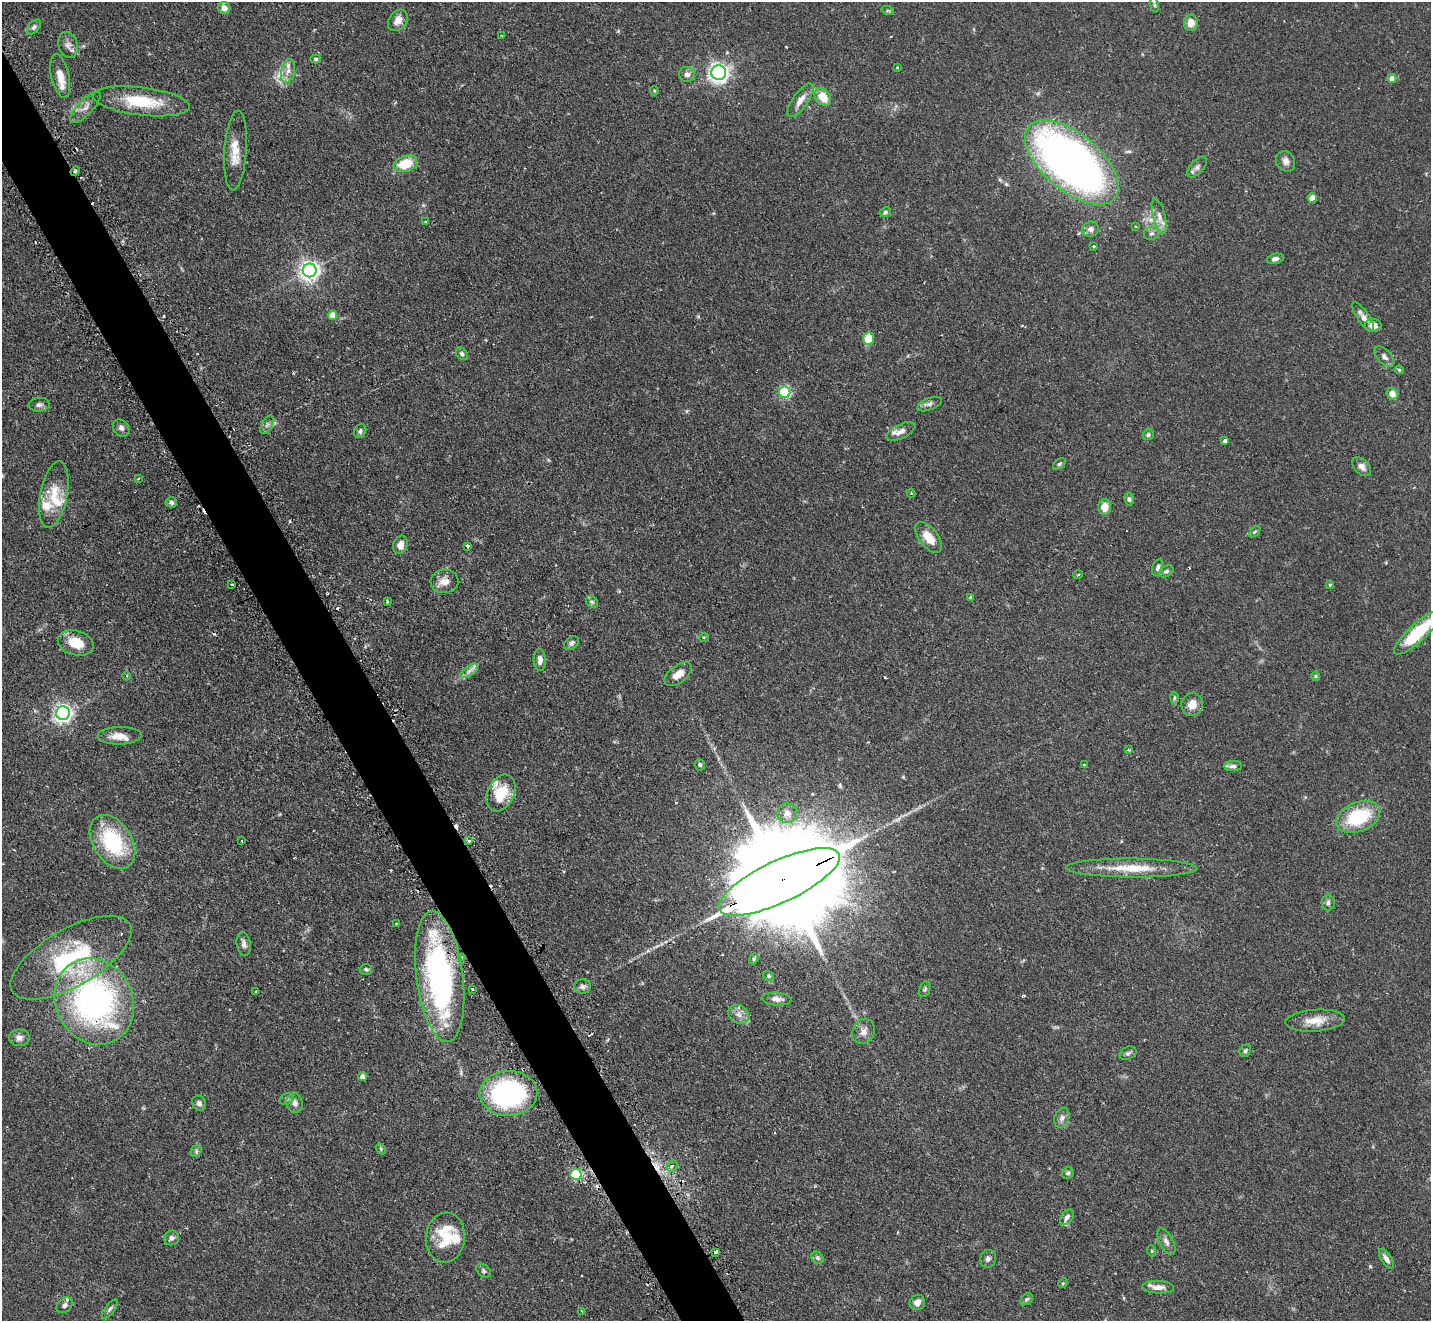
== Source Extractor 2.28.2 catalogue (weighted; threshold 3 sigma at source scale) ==
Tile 11 of 4 x 4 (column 3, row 3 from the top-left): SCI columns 2884-4312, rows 1627-2945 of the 5770 x 5755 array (HDU 1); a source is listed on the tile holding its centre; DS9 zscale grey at full resolution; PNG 1433 x 1323 px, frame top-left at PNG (2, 2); each listed source drawn as its Kron ellipse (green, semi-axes under 4 px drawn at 4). Shown black and unused: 4% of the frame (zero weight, under 2 of 3 exposures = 3% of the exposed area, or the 3 px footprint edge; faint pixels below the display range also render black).
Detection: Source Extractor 2.28.2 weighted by HDU 2 'WHT'; one run over the whole footprint, this tile lists its part. Background 0.103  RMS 0.0054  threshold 0.0241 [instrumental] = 3 sigma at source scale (4.5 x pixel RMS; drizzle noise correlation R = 1.50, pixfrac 1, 0.05/0.05 arcsec/px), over >= 5 px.
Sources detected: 174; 13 cosmic-ray / hot-pixel residue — neither listed nor drawn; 13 inside a brighter listed object's ellipse — not listed separately; the other 148 listed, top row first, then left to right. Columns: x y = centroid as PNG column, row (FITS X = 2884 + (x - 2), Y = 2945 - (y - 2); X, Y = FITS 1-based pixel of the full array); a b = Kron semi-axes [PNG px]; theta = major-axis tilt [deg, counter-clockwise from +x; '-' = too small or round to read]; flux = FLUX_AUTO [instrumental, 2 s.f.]
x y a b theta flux
1154 5 8 4 -81 0.78
224 8 6 6 - 3.9
888 11 6 4 -19 0.64
398 20 11 9 51 4.2
1191 23 8 7 - 5.2
34 27 9 5 50 1.2
502 36 4 2 - 0.4
68 45 13 9 -75 3.1
316 59 5 4 - 0.82
897 67 3 3 - 0.94
288 71 12 6 78 3.4
719 73 7 7 - 210
687 74 8 7 - 2.5
60 76 22 9 -77 6.5
1392 78 4 4 - 4.9
654 91 5 3 - 0.52
823 97 10 7 -49 8.8
800 100 20 7 55 4.7
141 101 49 14 -7 24
85 107 20 7 46 3.7
235 151 40 11 86 9.2
1286 161 11 9 -57 2.8
1072 162 56 28 -40 360
405 164 12 8 19 15
1197 167 12 6 49 2.2
75 171 5 4 - 0.81
1312 198 4 4 - 6.9
885 212 6 4 28 0.98
1159 216 18 6 -76 3.6
425 222 4 3 - 0.4
1136 226 3 3 - 0.94
1091 229 8 7 - 2.4
1151 233 7 6 - 1.6
1094 246 3 3 - 3.6
1275 259 8 5 14 1.7
310 270 7 7 - 290
332 315 5 4 - 6.5
1363 317 17 6 -55 3.4
1373 325 8 6 -5 3.9
868 338 6 5 - 13
462 354 7 5 -49 1.5
1384 357 12 7 -46 2
1399 370 4 4 - 0.63
785 392 6 5 - 71
1392 394 6 5 - 5.1
929 404 13 5 22 1.9
39 405 10 7 3 1.8
267 425 10 5 63 1.6
121 428 9 7 -51 1.8
360 431 7 6 - 1.3
901 431 15 7 26 2.9
1148 435 6 5 - 1.1
1225 441 4 3 - 1.3
1059 464 7 4 36 0.86
1362 467 11 7 -45 2.9
138 479 4 3 - 0.62
911 493 4 4 - 0.54
54 494 34 13 79 14
1129 499 6 4 -81 1.2
171 502 6 5 - 1.1
1105 507 8 6 88 6.3
1255 532 7 4 44 0.78
929 537 18 9 -51 9
401 545 9 7 71 4.4
467 546 3 3 - 1.4
1158 568 8 5 73 1.4
1166 571 8 5 30 1.3
1078 575 5 3 - 0.45
444 581 14 12 4 5
232 584 3 2 - 0.67
1330 585 4 3 - 0.66
971 597 3 3 - 1.2
387 602 4 3 - 0.64
592 602 6 5 - 1.1
1418 632 31 9 42 31
704 637 5 3 - 0.43
76 643 18 12 -15 11
571 643 8 6 37 1.4
540 660 11 6 -86 2.5
469 671 10 5 35 2.2
678 674 16 8 38 6
127 676 4 3 - 0.53
1316 676 4 4 - 0.54
1174 698 6 4 88 0.72
1192 704 12 10 71 4.3
63 713 7 6 - 210
120 736 22 8 1 6.1
1129 750 4 3 - 0.53
1084 764 2 2 - 0.58
700 765 6 5 - 0.99
1233 766 9 5 3 1.8
501 793 19 13 64 16
787 813 10 10 - 4.3
1358 817 23 14 22 30
241 841 3 2 - 0.57
468 841 3 3 - 1.9
112 842 29 19 -57 39
1131 868 66 9 0 18
779 882 66 21 25 22000
1328 903 7 6 - 1.6
396 924 2 2 - 0.44
244 944 12 7 -80 2.5
462 957 4 3 - 2.2
71 958 68 28 30 57
754 959 6 4 69 0.76
366 969 6 5 - 1
440 976 66 23 -83 130
769 976 6 5 - 0.87
582 986 8 7 - 1.6
925 989 8 5 68 1.1
472 990 3 3 - 0.75
256 992 3 3 - 0.78
777 999 15 6 -4 2.9
94 1002 44 38 -63 160
739 1014 11 9 -35 3.2
1315 1021 30 11 4 8.6
864 1031 13 11 63 3.7
19 1038 10 8 1 2.7
1245 1051 6 5 - 1.1
1128 1053 9 6 27 1.4
362 1077 4 4 - 3.5
508 1093 29 22 1 90
286 1099 7 5 22 1.1
199 1103 8 6 -53 1.7
295 1103 10 8 -80 2.5
1062 1118 10 7 70 2.3
381 1149 6 4 -51 0.67
196 1151 6 5 - 0.98
672 1166 6 5 - 1.1
1068 1173 6 5 - 1.1
576 1174 5 5 - 38
1067 1217 9 5 53 2.1
172 1238 7 7 - 1.7
445 1238 25 19 85 18
1166 1242 15 6 -62 2.6
1152 1251 5 3 - 0.52
715 1252 4 3 - 29
817 1258 7 5 -46 1.1
988 1259 9 7 67 1.6
1386 1259 11 5 -59 2.4
483 1271 8 6 -42 1.2
1063 1283 5 4 - 0.6
1158 1287 16 6 -3 3.9
1026 1299 7 5 40 0.93
917 1302 8 7 - 2.6
65 1305 9 7 42 1.8
110 1309 11 5 52 1.3
582 1311 4 3 - 0.59
Overlapping masked pixels (flux is a lower limit): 7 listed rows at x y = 75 171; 779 882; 462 957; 440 976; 94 1002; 508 1093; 715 1252
Isophote crosses this tile's border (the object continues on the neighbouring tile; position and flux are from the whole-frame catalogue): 1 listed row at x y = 1418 632